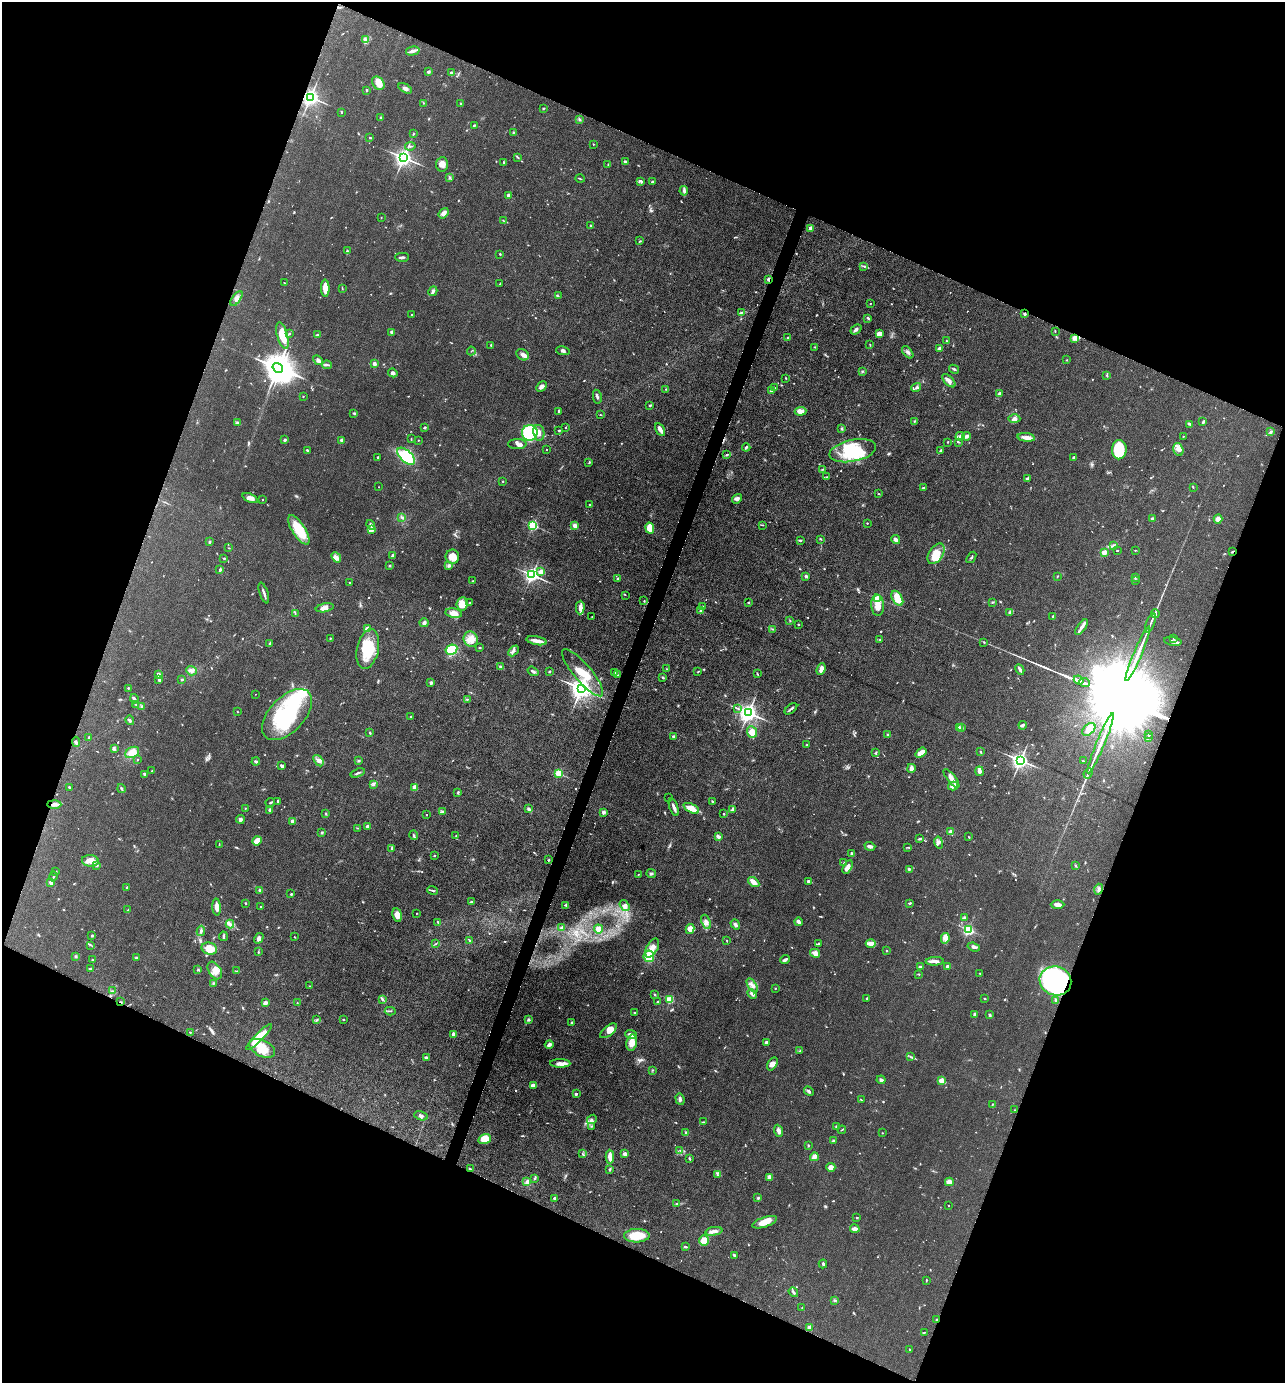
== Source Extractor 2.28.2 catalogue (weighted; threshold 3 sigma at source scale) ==
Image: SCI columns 268-5397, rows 1-5522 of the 5533 x 5522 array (HDU 1 of 3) = the unmasked area's bounding box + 8 px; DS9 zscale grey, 4 x 4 block average (1 PNG px = mean of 4 x 4 image px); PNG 1287 x 1385 px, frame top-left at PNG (2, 2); each listed source drawn as its Kron ellipse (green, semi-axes under 4 px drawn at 4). Shown black and unused: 42% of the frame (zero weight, under 4 of 8 exposures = <1% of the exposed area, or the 3 px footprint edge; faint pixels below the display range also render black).
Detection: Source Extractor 2.28.2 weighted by HDU 2 'WHT'. Background 0.067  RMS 0.0053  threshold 0.0215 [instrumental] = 3 sigma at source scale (4.09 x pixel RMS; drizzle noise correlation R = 1.36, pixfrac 0.8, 0.05/0.05 arcsec/px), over >= 5 px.
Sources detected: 820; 7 too faint to see at this stretch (4 x 4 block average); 4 inside a brighter object's white glare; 2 cosmic-ray / hot-pixel residue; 2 long thin detections or spike segments (spike, bleed or trail) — neither listed nor drawn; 15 coinciding with a brighter row at this scale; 43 inside a brighter listed object's ellipse — not listed separately; of the other 747, all 500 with FLUX_AUTO >= 1.52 (the completeness limit of this list) listed and drawn (247 fainter detections not listed), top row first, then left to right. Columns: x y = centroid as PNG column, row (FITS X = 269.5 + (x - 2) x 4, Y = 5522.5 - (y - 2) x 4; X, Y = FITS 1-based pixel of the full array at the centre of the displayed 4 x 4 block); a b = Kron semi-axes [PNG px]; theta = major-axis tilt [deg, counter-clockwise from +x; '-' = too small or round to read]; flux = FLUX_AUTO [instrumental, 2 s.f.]
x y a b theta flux
365 40 2 2 - 2.7
413 51 7 4 14 9.2
428 72 2 2 - 6.9
451 73 2 2 - 15
378 83 7 5 -48 34
405 88 7 3 -29 8.8
366 90 2 2 - 13
310 97 3 2 - 1400
424 103 2 2 - 1.7
461 103 2 2 - 1.6
543 108 3 2 - 2
341 112 3 2 - 2.1
381 118 2 2 - 6
579 119 2 2 - 2
474 125 2 2 - 3.8
513 132 2 2 - 3.1
413 134 2 2 - 2.2
370 138 3 2 - 3.5
593 144 2 2 - 2.9
410 146 5 2 - 4.1
518 157 3 2 - 3.2
403 158 3 3 - 1600
504 162 2 2 - 3.2
625 162 3 2 - 5
442 164 7 6 - 18
608 164 2 2 - 1.9
450 177 2 2 - 2.1
580 178 5 2 - 2.7
640 181 4 2 - 3.2
652 182 3 2 - 3.5
684 191 5 3 - 6.2
508 195 2 2 - 28
444 213 6 4 52 14
381 218 2 2 - 1.9
503 220 3 2 - 1.7
591 225 2 2 - 6.2
810 228 2 2 - 50
640 241 3 2 - 2.1
347 250 3 2 - 2.9
500 254 3 2 - 2.3
402 257 7 2 0 5.3
864 266 3 2 - 3.7
768 279 2 2 - 11
284 283 2 2 - 1.5
500 284 2 2 - 2.1
325 288 8 3 -88 36
342 289 3 2 - 1.5
433 291 5 3 - 7.9
558 296 2 2 - 1.9
236 299 8 4 54 13
870 303 2 2 - 1.8
742 312 2 2 - 1.9
412 314 3 2 - 2.1
1025 314 2 2 - 20
868 318 3 2 - 4.2
856 330 6 3 37 6.7
1055 331 2 2 - 1.6
392 332 2 2 - 38
289 333 2 2 - 4.6
879 334 4 4 - 27
318 335 3 2 - 9.5
282 336 14 5 -76 62
788 338 2 2 - 7.9
1075 338 4 3 - 23
946 341 2 2 - 2
870 344 2 2 - 1.5
491 345 2 2 - 8.1
815 347 2 2 - 2.6
939 348 4 2 - 8.7
471 351 4 2 - 1.5
563 351 7 3 -13 6.4
908 352 7 2 -50 6.7
523 355 7 5 -37 11
318 360 6 3 -42 9.8
1067 360 2 2 - 1.7
374 364 3 2 - 11
327 365 5 2 - 4.9
278 368 5 4 - 5500
954 369 5 2 - 3.4
862 372 2 2 - 2.5
393 373 5 4 - 7.6
1107 375 3 2 - 2.7
786 378 2 2 - 2.2
949 381 8 4 -46 16
541 387 6 3 45 11
775 388 2 2 - 2.6
916 388 5 4 - 6.7
666 389 3 2 - 2.9
771 391 3 3 - 6.6
999 393 4 2 - 3.3
303 396 2 2 - 1.8
597 397 7 2 -79 5.8
650 405 2 2 - 3.3
559 411 3 2 - 3.1
800 411 6 4 5 18
354 413 3 2 - 3.7
600 415 2 2 - 2
1014 419 6 3 -2 7.9
915 421 3 2 - 2.6
1203 422 3 2 - 4.8
238 423 4 2 - 3.5
1189 424 4 2 - 3.2
425 427 3 2 - 4.7
566 427 2 2 - 2
842 429 3 2 - 3.9
559 430 3 2 - 2.3
660 430 7 2 -58 20
1271 432 3 2 - 4.9
530 433 8 7 - 160
539 433 8 5 -81 17
960 436 4 2 - 5.5
967 436 4 3 - 9.4
1026 437 8 3 -7 17
1183 437 2 2 - 1.7
411 439 4 2 - 1.7
284 440 4 2 - 3.9
342 440 2 2 - 30
418 440 2 2 - 1.6
947 442 2 2 - 2
958 442 3 2 - 2.5
517 444 9 5 0 11
746 447 4 2 - 4.9
546 449 2 2 - 1.9
1178 449 6 5 - 15
307 450 3 2 - 2.7
1119 450 9 7 87 110
853 451 24 11 12 130
941 451 3 2 - 2.6
727 455 4 2 - 4.5
406 456 11 6 -42 140
378 457 2 2 - 6.6
1073 458 4 2 - 4.6
589 463 3 2 - 2.1
823 469 3 2 - 2.5
827 477 3 2 - 1.9
1028 479 3 3 - 4.7
503 481 2 2 - 1.7
378 487 2 2 - 1.6
1193 487 2 2 - 1.6
923 488 3 2 - 3.2
879 494 2 2 - 1.9
250 498 8 4 -21 16
737 499 5 4 - 8.8
263 500 2 2 - 1.5
590 505 2 2 - 12
402 517 4 2 - 4
1152 519 3 2 - 4.9
1218 519 4 4 - 14
867 523 2 2 - 4.3
371 525 5 3 - 6.7
533 525 2 2 - 370
575 525 3 2 - 13
762 525 4 2 - 2.3
650 528 5 4 - 40
372 529 4 4 - 17
299 530 17 6 -58 98
821 539 3 2 - 3.3
800 540 3 2 - 4.1
896 540 4 3 - 11
209 542 3 2 - 4
1114 545 3 2 - 1.7
229 548 2 2 - 2.2
1117 550 2 2 - 1.8
1135 550 3 2 - 1.7
1233 552 3 2 - 3.2
1104 553 2 2 - 110
936 554 11 7 58 45
392 556 4 2 - 9.4
336 557 6 3 -50 15
452 557 7 7 - 33
971 557 6 2 54 5
224 558 3 2 - 2.7
389 565 3 2 - 2.3
449 565 3 3 - 4.6
220 570 2 2 - 6.3
541 572 2 2 - 63
532 575 2 2 - 1100
806 576 2 2 - 23
1057 576 3 2 - 2
1135 578 2 2 - 1.8
618 579 2 2 - 17
1135 580 2 2 - 3.1
473 581 2 2 - 1.5
349 583 2 2 - 3
264 593 11 2 -72 9.1
625 595 2 2 - 1.5
897 598 8 5 -60 53
878 599 2 2 - 210
644 601 3 2 - 1.8
470 602 2 2 - 1.8
748 602 2 2 - 2.6
993 602 3 2 - 2.6
462 604 6 5 - 32
878 605 11 6 -86 35
703 607 3 2 - 3.6
325 608 9 3 11 20
580 608 7 4 88 14
701 610 3 2 - 8.7
295 613 3 2 - 2.2
454 613 8 4 -11 22
1010 613 4 4 - 5.9
1155 613 4 2 - 5.7
592 616 2 2 - 3.3
1053 616 2 2 - 11
790 620 2 2 - 1.8
424 623 4 4 - 7.4
1151 623 10 2 68 8.6
798 624 2 2 - 6.7
1081 627 9 2 53 11
368 629 4 3 - 20
772 629 2 2 - 1.6
330 638 3 2 - 2
1174 638 3 2 - 2.6
471 639 8 7 - 27
880 640 3 2 - 1.7
537 641 10 2 -11 23
1173 641 9 3 -10 8.1
984 642 3 2 - 1.9
269 644 4 2 - 3
479 648 3 2 - 2.2
368 649 20 11 77 98
451 650 6 5 - 110
513 651 6 3 46 7.3
1138 654 29 2 67 45
501 667 3 2 - 5.6
667 669 2 2 - 1.9
821 669 6 3 69 16
1020 669 5 2 - 9.9
191 671 5 4 - 11
533 671 6 2 -34 5.4
549 671 3 2 - 2.6
615 672 2 2 - 1.9
698 672 2 2 - 2.3
583 673 30 8 -50 78
757 674 3 2 - 2.9
159 675 4 2 - 15
617 675 2 2 - 2.8
663 677 2 2 - 4.4
159 680 3 2 - 11
182 680 2 2 - 3.9
1079 680 5 2 - 2600
431 683 2 2 - 26
1085 683 5 2 - 3900
128 688 2 2 - 2.7
581 688 3 3 - 2800
255 694 2 2 - 2.4
134 699 4 3 - 6.1
467 699 3 2 - 1.7
136 705 3 2 - 2.2
141 706 2 2 - 3.7
737 708 3 2 - 2.3
791 709 7 2 40 6.8
237 712 2 2 - 1.7
748 713 3 3 - 1900
287 715 31 17 46 310
411 717 2 2 - 3.4
130 720 5 2 - 3.9
1023 725 4 3 - 5.4
959 728 2 2 - 37
961 728 2 2 - 25
1089 729 7 5 42 16
752 732 6 5 - 41
370 733 3 2 - 2.7
888 734 2 2 - 8.9
1149 735 3 2 - 2.5
673 736 2 2 - 18
89 737 2 2 - 9.1
1148 738 3 2 - 2.8
76 742 5 2 - 4.1
1101 743 33 2 67 50
807 745 2 2 - 3
114 749 3 2 - 2.2
132 752 7 5 28 35
981 752 3 2 - 2.9
875 753 4 2 - 3.2
921 753 6 3 38 27
138 760 2 2 - 1.9
1020 760 3 2 - 1500
318 761 6 3 -54 9.4
358 761 2 2 - 1.5
1083 761 3 2 - 1.7
256 762 4 2 - 5.7
282 766 3 3 - 6.5
911 768 4 3 - 17
152 771 2 2 - 1.6
979 771 5 3 - 11
358 773 7 2 20 5.6
559 773 2 2 - 190
1088 773 5 2 - 5.4
145 774 3 2 - 7.1
951 778 11 4 -52 17
373 785 3 2 - 3.9
953 786 5 2 - 17
414 787 4 3 - 15
70 788 4 2 - 4.6
121 789 4 2 - 4
458 792 3 2 - 3.1
669 798 2 2 - 1.8
278 801 3 2 - 6.6
712 801 3 2 - 2.6
270 803 4 2 - 3.5
54 804 7 3 -1 13
674 807 9 2 -70 12
245 808 2 2 - 2
691 808 8 4 -25 36
529 809 3 3 - 7.4
270 810 3 2 - 7.4
733 810 4 2 - 14
443 812 3 2 - 3.1
604 812 2 2 - 34
326 813 3 2 - 2.3
724 814 2 2 - 6.3
426 815 2 2 - 2.5
240 819 4 3 - 7.8
292 821 2 2 - 38
367 826 2 2 - 28
358 828 3 2 - 1.8
950 832 2 2 - 49
322 833 3 2 - 2.7
413 835 5 2 - 3.5
456 836 2 2 - 1.6
718 837 4 3 - 8.3
969 837 2 2 - 2.2
920 839 3 2 - 4.2
257 841 5 3 - 42
939 843 6 3 -79 9.2
219 844 4 2 - 1.5
870 846 5 2 - 12
907 847 2 2 - 1.5
392 848 4 2 - 4.2
852 854 2 2 - 4
434 856 2 2 - 5.2
549 859 2 2 - 1.9
90 861 8 6 -7 35
844 863 3 2 - 2.2
96 865 2 2 - 6
1075 865 2 2 - 2.1
848 867 7 3 62 18
909 869 3 3 - 3.9
56 871 3 2 - 1.6
651 873 5 3 - 4.8
638 874 2 2 - 2.1
53 876 5 2 - 3.7
808 881 2 2 - 17
51 882 2 2 - 44
754 882 6 3 -36 21
127 887 2 2 - 2.7
1099 889 5 2 - 6
259 890 3 2 - 5.4
433 890 5 2 - 4.1
291 894 2 2 - 3.7
472 902 4 2 - 4.4
245 903 2 2 - 2.6
910 903 3 2 - 4.9
566 905 4 3 - 4.6
1058 905 7 4 1 13
625 906 6 4 -55 9.5
217 907 8 3 -87 18
260 907 2 2 - 2.2
128 910 2 2 - 2.9
416 913 2 2 - 1.6
397 915 7 4 -82 23
964 918 3 3 - 4.2
438 922 4 2 - 3.5
706 922 7 4 -69 12
798 922 4 3 - 10
230 924 4 3 - 7.5
735 924 5 2 - 9.1
562 928 2 2 - 6.2
598 929 4 4 - 12
690 929 5 4 - 24
968 930 2 2 - 480
201 931 5 2 - 4.9
92 936 2 2 - 5.6
223 936 5 2 - 5.8
294 937 3 2 - 1.7
259 938 6 3 57 9.6
945 938 5 3 - 11
470 940 2 2 - 3.1
727 940 2 2 - 1.5
819 943 3 2 - 2.4
871 943 5 3 - 9.7
435 944 3 2 - 2.1
91 945 3 2 - 2.4
974 947 6 2 -18 11
652 948 10 5 61 22
209 949 8 6 -16 45
887 951 2 2 - 7.6
258 952 3 2 - 2.5
815 953 5 4 - 15
76 956 3 2 - 2.9
649 956 6 5 - 63
136 957 3 2 - 4.1
92 960 2 2 - 1.7
785 960 5 2 - 9.1
935 961 9 3 1 13
948 966 2 2 - 11
921 967 3 2 - 9.6
90 969 4 2 - 4.2
198 970 3 2 - 2.8
215 971 9 6 -58 22
237 971 3 2 - 2.2
980 973 2 2 - 1.6
919 974 3 2 - 2.2
1055 981 16 14 -20 400
213 983 2 2 - 1.9
752 985 8 3 -57 11
309 986 2 2 - 1.9
775 988 2 2 - 1.9
112 991 3 2 - 2.1
654 994 2 2 - 3.3
752 994 5 3 - 7.6
867 998 2 2 - 3.5
382 999 3 2 - 4.2
985 999 2 2 - 2.7
670 1000 2 2 - 190
1056 1000 2 2 - 12
121 1002 2 2 - 3.1
657 1002 3 2 - 2.3
265 1003 3 3 - 13
297 1003 2 2 - 1.7
390 1011 5 2 - 3.6
635 1013 3 3 - 3.4
975 1014 3 2 - 7.4
989 1015 4 2 - 4.9
343 1019 2 2 - 4.7
317 1020 3 2 - 2.6
528 1020 4 2 - 3.3
572 1022 2 2 - 2.2
608 1031 10 4 39 27
190 1032 2 2 - 1.7
453 1034 3 2 - 9.3
631 1035 6 2 -20 14
259 1037 17 4 46 78
766 1042 2 2 - 12
632 1043 8 5 79 28
549 1044 4 3 - 9.5
262 1048 14 8 -26 51
800 1051 3 2 - 2.4
426 1057 3 2 - 6.4
911 1057 4 2 - 3.6
560 1063 10 3 -1 16
772 1064 7 4 59 15
652 1070 3 2 - 2
881 1080 4 3 - 5.4
941 1081 2 2 - 86
533 1085 4 3 - 16
809 1091 5 3 - 5.2
576 1094 2 2 - 15
680 1099 6 3 -72 7
861 1100 2 2 - 2.1
992 1104 2 2 - 2.3
1015 1110 2 2 - 1.9
421 1116 7 2 -14 6.7
592 1119 5 4 - 7.1
703 1122 3 2 - 2.1
592 1126 2 2 - 1.8
836 1126 3 2 - 2.7
842 1130 4 2 - 1.9
778 1131 6 3 -68 14
686 1133 3 2 - 4.6
882 1133 2 2 - 1.6
485 1139 6 5 - 48
834 1140 3 3 - 4.6
808 1145 3 2 - 2.3
680 1150 2 2 - 1.7
583 1154 2 2 - 1.7
625 1154 3 3 - 11
610 1157 7 3 -87 24
814 1157 4 3 - 15
690 1159 3 2 - 3
831 1167 4 4 - 17
470 1169 3 2 - 3.7
610 1169 2 2 - 2.4
717 1175 2 2 - 2
770 1177 4 3 - 14
534 1179 3 2 - 2.2
527 1182 3 2 - 4.3
949 1182 4 4 - 16
555 1198 3 2 - 6.1
758 1198 2 2 - 3.5
676 1204 2 2 - 1.8
949 1206 2 2 - 2.2
857 1218 2 2 - 5.5
765 1222 13 5 19 34
855 1229 5 3 - 13
714 1231 8 3 10 18
637 1236 13 6 2 66
704 1240 5 4 - 27
685 1247 3 2 - 5.7
734 1255 3 2 - 7.8
823 1264 4 2 - 4.1
926 1280 3 2 - 2.2
793 1292 5 2 - 4.5
835 1300 3 2 - 3.1
802 1307 2 2 - 1.9
937 1320 2 2 - 12
809 1327 2 2 - 43
924 1332 2 2 - 1.8
910 1349 2 2 - 4.5
Overlapping masked pixels (flux is a lower limit): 8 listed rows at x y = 310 97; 768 279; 1075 338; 1233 552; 54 804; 1055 981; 121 1002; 937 1320
Diffuse or blended objects may show on this block-average render without a row.